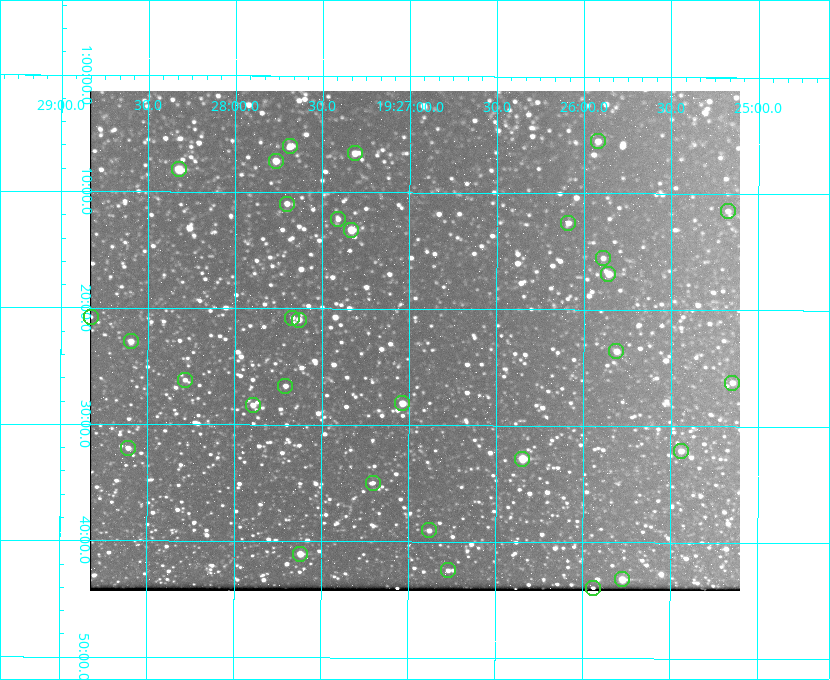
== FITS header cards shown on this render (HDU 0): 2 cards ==
NAXIS1  =                  650 / Width of table row in bytes
NAXIS2  =                  500 / Number of rows in table

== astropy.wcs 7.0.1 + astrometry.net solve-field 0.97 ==
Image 650 x 500 px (HDU 0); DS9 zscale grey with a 90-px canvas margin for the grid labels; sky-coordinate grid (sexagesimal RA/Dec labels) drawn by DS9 from the SOLVED WCS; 31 Tycho-2 reference stars matched to detected sources circled (green)
Header WCS: none
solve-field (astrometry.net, Tycho-2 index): SOLVED blind (the file carries no WCS)
Solved WCS: RA---TAN-SIP/DEC--TAN-SIP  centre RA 19:26:58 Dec +01:23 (291.74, +1.38 deg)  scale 5.16 arcsec/px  FOV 55.9' x 43.0'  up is +180 deg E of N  parity flipped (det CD > 0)
(file carries no celestial WCS; the grid is the blind solution)
Tycho-2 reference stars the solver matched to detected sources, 31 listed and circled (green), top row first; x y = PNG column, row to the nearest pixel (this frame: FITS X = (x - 90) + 1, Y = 500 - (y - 91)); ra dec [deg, ICRS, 3 dp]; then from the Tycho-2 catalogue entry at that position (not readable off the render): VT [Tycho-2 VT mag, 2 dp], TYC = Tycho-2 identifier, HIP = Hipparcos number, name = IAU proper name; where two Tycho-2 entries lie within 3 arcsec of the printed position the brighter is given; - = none
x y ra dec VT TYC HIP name
598 141 291.480 +1.092 11.69 465-523-1 - -
290 146 291.921 +1.101 10.89 465-1942-1 - -
355 153 291.829 +1.111 10.78 465-2030-1 - -
276 161 291.942 +1.122 10.76 465-1161-1 - -
179 169 292.081 +1.135 10.24 465-979-1 - -
287 204 291.926 +1.184 11.49 465-1994-1 - -
728 211 291.294 +1.191 12.55 465-657-1 - -
338 219 291.853 +1.206 11.17 465-1444-1 - -
568 223 291.522 +1.209 11.81 465-867-1 - -
351 230 291.833 +1.221 9.77 465-1968-1 - -
603 258 291.472 +1.260 11.72 465-772-1 - -
608 274 291.465 +1.282 11.06 465-140-1 - -
91 317 292.207 +1.347 13.02 465-880-1 - -
292 318 291.918 +1.346 12.72 465-661-1 - -
299 320 291.908 +1.350 10.94 465-1840-1 - -
131 341 292.148 +1.381 10.77 465-611-1 - -
616 351 291.453 +1.393 11.17 465-261-1 - -
185 380 292.071 +1.436 12.12 465-1311-1 - -
732 383 291.287 +1.437 11.86 465-1616-1 - -
285 386 291.927 +1.444 11.17 465-873-1 - -
402 403 291.759 +1.468 10.00 465-530-1 - -
253 405 291.973 +1.472 10.69 465-577-1 - -
128 448 292.152 +1.534 10.91 465-857-1 - -
681 451 291.360 +1.535 11.71 465-397-1 - -
522 459 291.587 +1.547 9.51 465-596-1 - -
373 483 291.801 +1.583 12.28 465-1290-1 - -
429 530 291.720 +1.651 11.47 465-675-1 - -
300 554 291.905 +1.685 9.70 465-808-1 - -
448 570 291.693 +1.708 12.07 465-703-1 - -
622 579 291.444 +1.720 9.41 465-672-1 - -
593 588 291.485 +1.732 11.91 465-185-1 - -